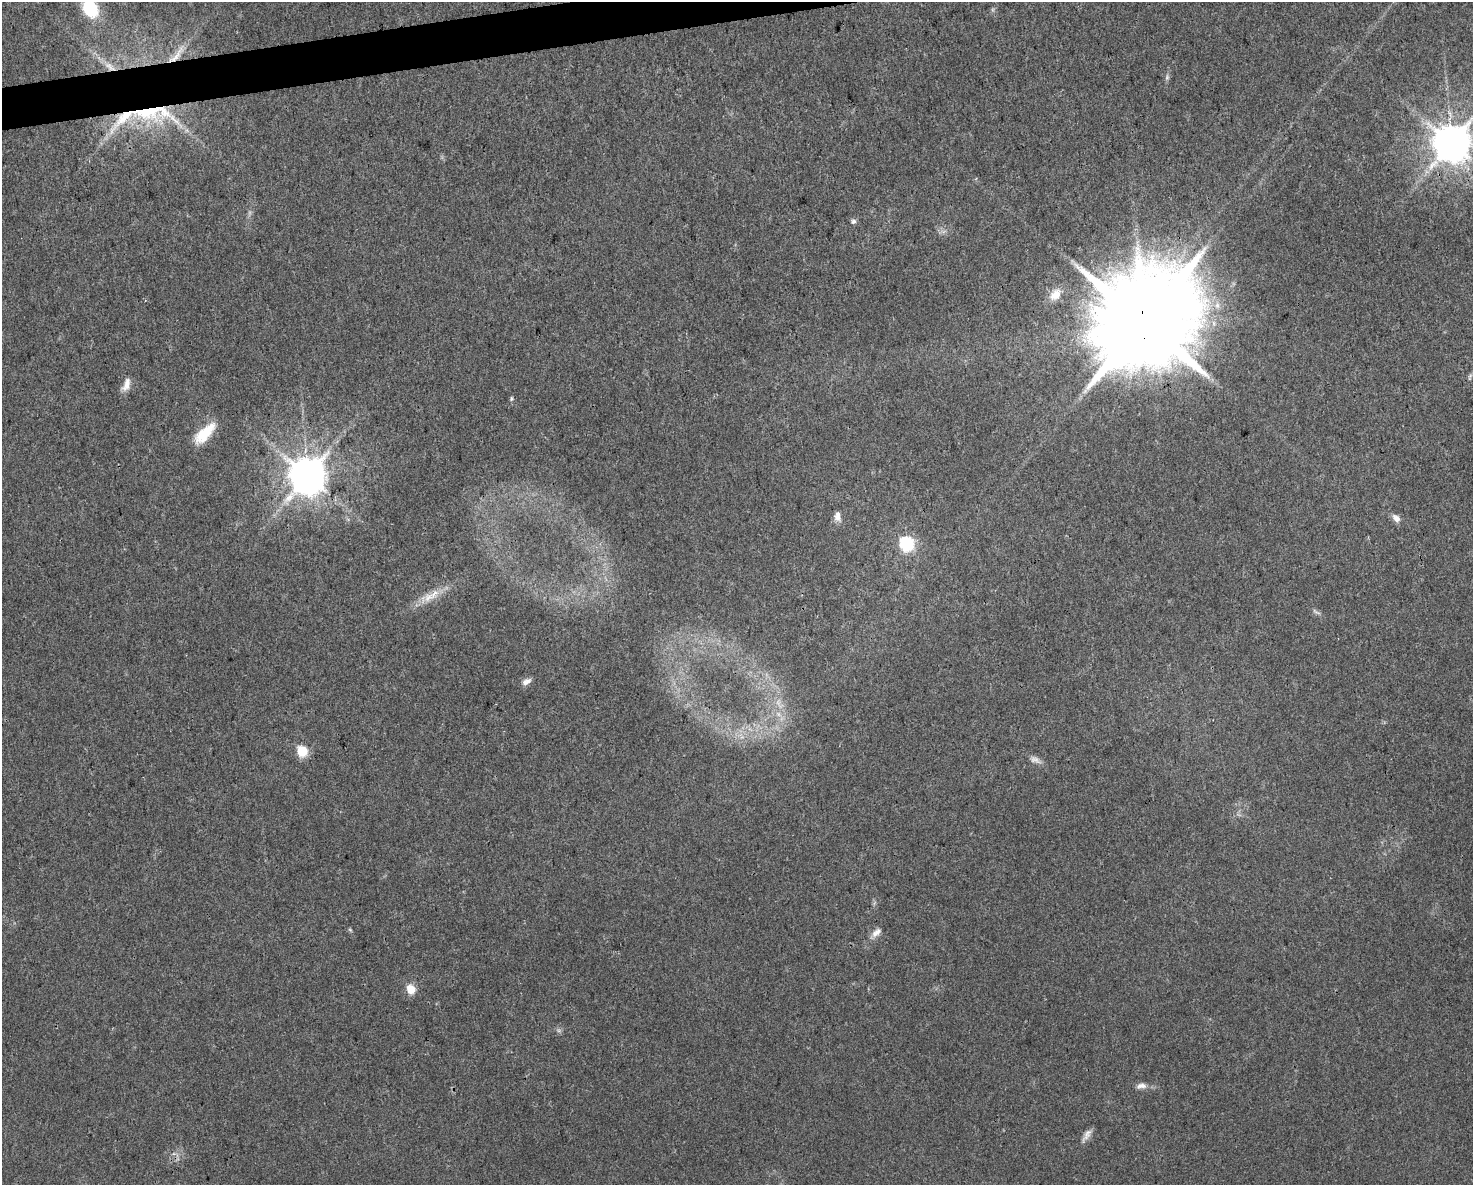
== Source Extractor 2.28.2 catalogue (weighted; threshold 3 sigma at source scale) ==
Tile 8 of 3 x 4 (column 2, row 3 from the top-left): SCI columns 1536-3006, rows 1184-2366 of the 4497 x 4732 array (HDU 1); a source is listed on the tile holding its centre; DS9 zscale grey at full resolution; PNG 1475 x 1187 px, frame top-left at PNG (2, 2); no overlay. Shown black and unused: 2% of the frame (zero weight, under 3 of 4 exposures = <1% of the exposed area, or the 3 px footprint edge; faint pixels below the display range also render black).
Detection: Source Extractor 2.28.2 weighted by HDU 2 'WHT'; one run over the whole footprint, this tile lists its part. Background 0.0311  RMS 0.0039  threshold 0.0175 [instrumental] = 3 sigma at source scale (4.5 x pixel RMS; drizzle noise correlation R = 1.50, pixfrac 1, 0.0396/0.0396 arcsec/px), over >= 5 px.
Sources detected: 30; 2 too faint to see at this stretch — not listed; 2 inside a brighter listed object's ellipse — not listed separately; the other 26 listed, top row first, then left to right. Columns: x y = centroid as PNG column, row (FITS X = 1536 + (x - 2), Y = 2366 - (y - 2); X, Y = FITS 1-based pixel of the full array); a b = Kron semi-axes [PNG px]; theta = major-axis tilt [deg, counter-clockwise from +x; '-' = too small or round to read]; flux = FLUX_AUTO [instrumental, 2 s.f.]
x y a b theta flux
90 8 24 18 -64 17
176 55 34 8 49 6.9
110 67 20 7 -38 4.7
1167 77 7 5 78 0.89
150 112 75 23 -6 44
1451 144 10 10 - 1300
853 221 8 6 18 1.1
1055 295 18 12 45 5
1144 323 28 24 69 11000
1470 377 11 4 73 0.86
126 385 19 9 68 3.5
511 399 7 4 89 0.61
205 433 31 12 45 11
308 476 10 10 - 1300
837 516 13 8 -82 2.5
1396 518 12 7 -41 2.4
906 544 7 6 - 82
434 594 21 8 54 4.8
1316 612 15 3 -29 0.99
526 681 13 8 29 2.1
302 751 6 5 - 31
350 930 7 3 -37 0.51
876 932 16 8 45 2.7
411 989 7 6 - 7.8
1141 1086 14 7 8 2.4
1087 1135 19 6 56 2.3
Overlapping masked pixels (flux is a lower limit): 4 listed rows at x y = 176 55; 110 67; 150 112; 1144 323
Isophote crosses this tile's border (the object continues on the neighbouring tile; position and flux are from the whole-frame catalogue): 2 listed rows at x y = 90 8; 1451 144